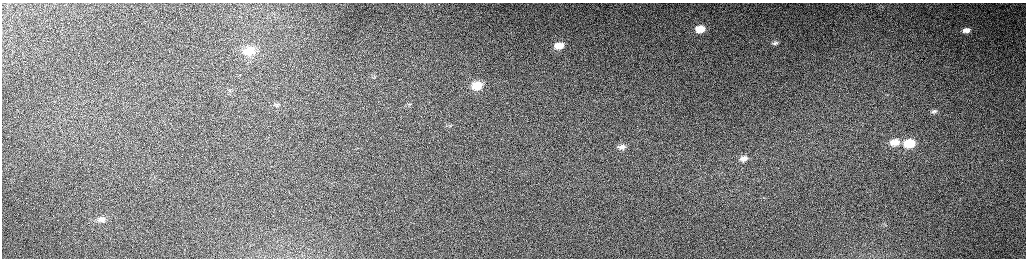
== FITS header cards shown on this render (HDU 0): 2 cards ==
NAXIS1  =                 2048 /fastest changing axis
NAXIS2  =                  512 /next to fastest changing axis

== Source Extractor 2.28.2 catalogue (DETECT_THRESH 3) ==
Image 2048 x 512 px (HDU 0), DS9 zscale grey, zoomed out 1/2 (1 PNG px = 2 x 2 image px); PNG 1028 x 260 px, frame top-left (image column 1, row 511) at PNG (2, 3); no overlay
Background 155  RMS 1.5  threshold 4.58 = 3 sigma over >= 5 px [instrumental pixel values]
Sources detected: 17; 1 cannot appear on this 1/2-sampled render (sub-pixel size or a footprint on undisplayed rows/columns) and is not listed; the other 16 listed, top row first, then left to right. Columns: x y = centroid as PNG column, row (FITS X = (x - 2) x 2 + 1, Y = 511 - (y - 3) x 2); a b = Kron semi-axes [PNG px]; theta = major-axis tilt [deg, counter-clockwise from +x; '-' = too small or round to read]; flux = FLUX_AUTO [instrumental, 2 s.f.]
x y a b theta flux
700 29 7 5 8 4700
966 30 7 4 7 1800
775 43 10 5 7 890
559 46 8 5 8 3900
249 51 14 9 9 5800
240 75 2 2 - 1400
477 85 11 8 13 7000
409 104 4 3 - 240
276 105 11 5 15 1300
934 111 10 5 16 1100
449 126 8 5 16 940
895 142 9 6 5 3800
909 143 9 6 8 12000
622 147 9 5 10 1500
744 158 9 6 13 1900
102 219 12 7 9 2300
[1 sub-pixel or undisplayed-footprint detection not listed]